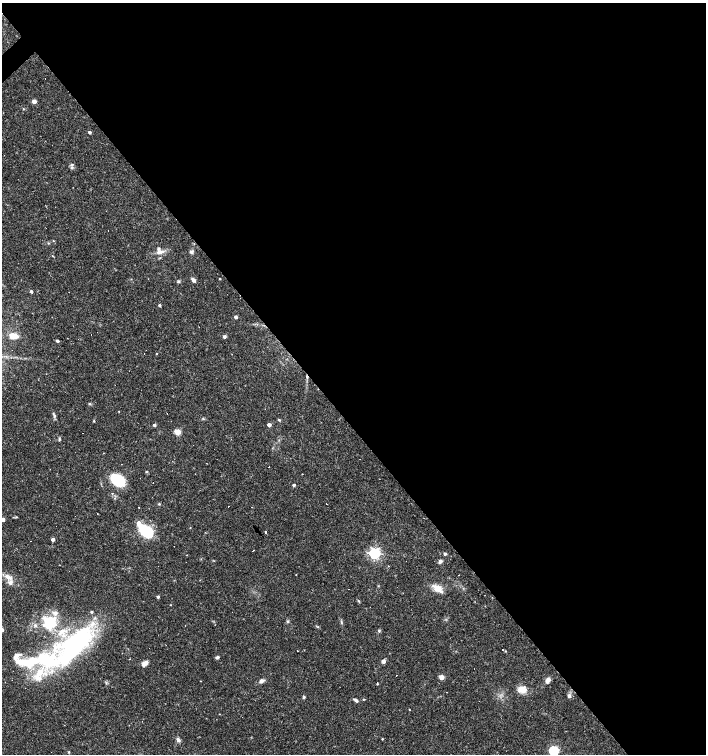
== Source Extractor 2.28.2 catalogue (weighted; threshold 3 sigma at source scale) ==
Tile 8 of 4 x 4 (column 4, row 2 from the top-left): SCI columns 4430-5836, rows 3006-4508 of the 5979 x 6011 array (HDU 1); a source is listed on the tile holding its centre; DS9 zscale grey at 2 x 2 block average (1 PNG px = mean of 2 x 2 image px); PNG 708 x 756 px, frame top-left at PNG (2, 3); no overlay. Shown black and unused: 56% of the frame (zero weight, under 3 of 4 exposures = <1% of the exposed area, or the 3 px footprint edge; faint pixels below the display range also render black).
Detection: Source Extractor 2.28.2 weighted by HDU 2 'WHT'; one run over the whole footprint, this tile lists its part. Background 0.0165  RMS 0.0016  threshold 0.0072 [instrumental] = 3 sigma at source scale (4.5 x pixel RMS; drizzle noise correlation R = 1.50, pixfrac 1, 0.0396/0.0396 arcsec/px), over >= 5 px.
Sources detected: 123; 2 inside a brighter object's white glare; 28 cosmic-ray / hot-pixel residue — not listed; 12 inside a brighter listed object's ellipse — not listed separately; the other 81 listed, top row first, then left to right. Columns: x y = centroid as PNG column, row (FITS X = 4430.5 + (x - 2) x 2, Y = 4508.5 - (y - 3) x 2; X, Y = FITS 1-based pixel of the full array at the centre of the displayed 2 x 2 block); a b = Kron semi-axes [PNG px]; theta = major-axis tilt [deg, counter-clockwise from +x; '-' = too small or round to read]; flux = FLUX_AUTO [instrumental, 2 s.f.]
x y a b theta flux
34 101 3 3 - 3.3
23 109 3 2 - 0.24
90 132 3 2 - 0.88
72 168 4 3 - 0.63
53 241 2 2 - 0.18
160 252 13 5 10 2
192 252 5 4 - 0.76
52 256 3 2 - 0.22
220 279 2 2 - 0.28
193 280 5 3 - 1.2
178 281 4 3 - 0.46
31 291 2 2 - 0.84
160 305 3 2 - 0.62
236 317 3 2 - 1.2
14 336 8 5 -5 4
224 336 3 3 - 1.3
57 341 3 2 - 0.82
156 354 2 2 - 0.2
90 404 4 3 - 0.39
54 415 6 2 -64 0.63
203 418 3 2 - 0.26
279 420 3 3 - 0.39
94 421 3 3 - 0.29
154 425 3 3 - 0.76
269 425 3 2 - 1.9
178 432 3 3 - 9.7
59 439 5 3 - 0.45
146 472 4 2 - 0.23
302 474 2 2 - 0.37
118 480 17 11 -29 11
294 485 3 2 - 0.84
113 493 2 2 - 2.6
159 504 3 3 - 0.36
97 513 2 2 - 1.6
16 517 3 2 - 0.26
3 520 3 2 - 1.4
138 523 5 4 - 2.5
145 531 10 5 -47 29
265 532 2 2 - 1.8
53 539 3 3 - 1.5
253 550 2 2 - 1.7
374 553 4 4 - 76
445 554 3 3 - 0.64
440 561 6 4 50 0.8
296 575 2 2 - 0.13
7 577 9 4 -32 1.8
378 586 3 2 - 0.2
438 588 10 7 -33 4.2
349 589 2 2 - 0.22
158 597 3 3 - 0.62
359 601 3 2 - 0.29
170 605 2 2 - 0.17
287 621 4 3 - 0.45
51 622 18 15 -14 12
185 626 2 2 - 1.1
379 631 4 3 - 0.41
74 646 67 23 47 66
149 648 2 2 - 0.3
297 651 2 2 - 0.18
506 651 2 2 - 0.25
217 657 4 3 - 0.7
130 659 2 2 - 0.22
383 661 3 3 - 2.4
24 662 36 12 -29 15
145 663 8 5 37 1.7
441 677 3 3 - 5.6
548 680 8 5 63 1.4
201 681 2 2 - 0.79
261 681 7 4 31 1.2
377 682 2 2 - 0.41
522 689 8 6 5 4.1
569 696 6 4 68 0.84
304 697 4 3 - 0.53
364 699 3 3 - 0.24
356 700 6 3 -38 0.83
409 709 2 2 - 0.25
219 714 2 2 - 0.18
382 739 2 2 - 0.27
178 740 6 4 -57 1.1
554 751 4 4 - 37
69 752 3 2 - 0.29
Isophote crosses this tile's border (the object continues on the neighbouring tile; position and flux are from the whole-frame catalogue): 2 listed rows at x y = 3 520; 554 751
Diffuse or blended objects may show on this block-average render without a row.